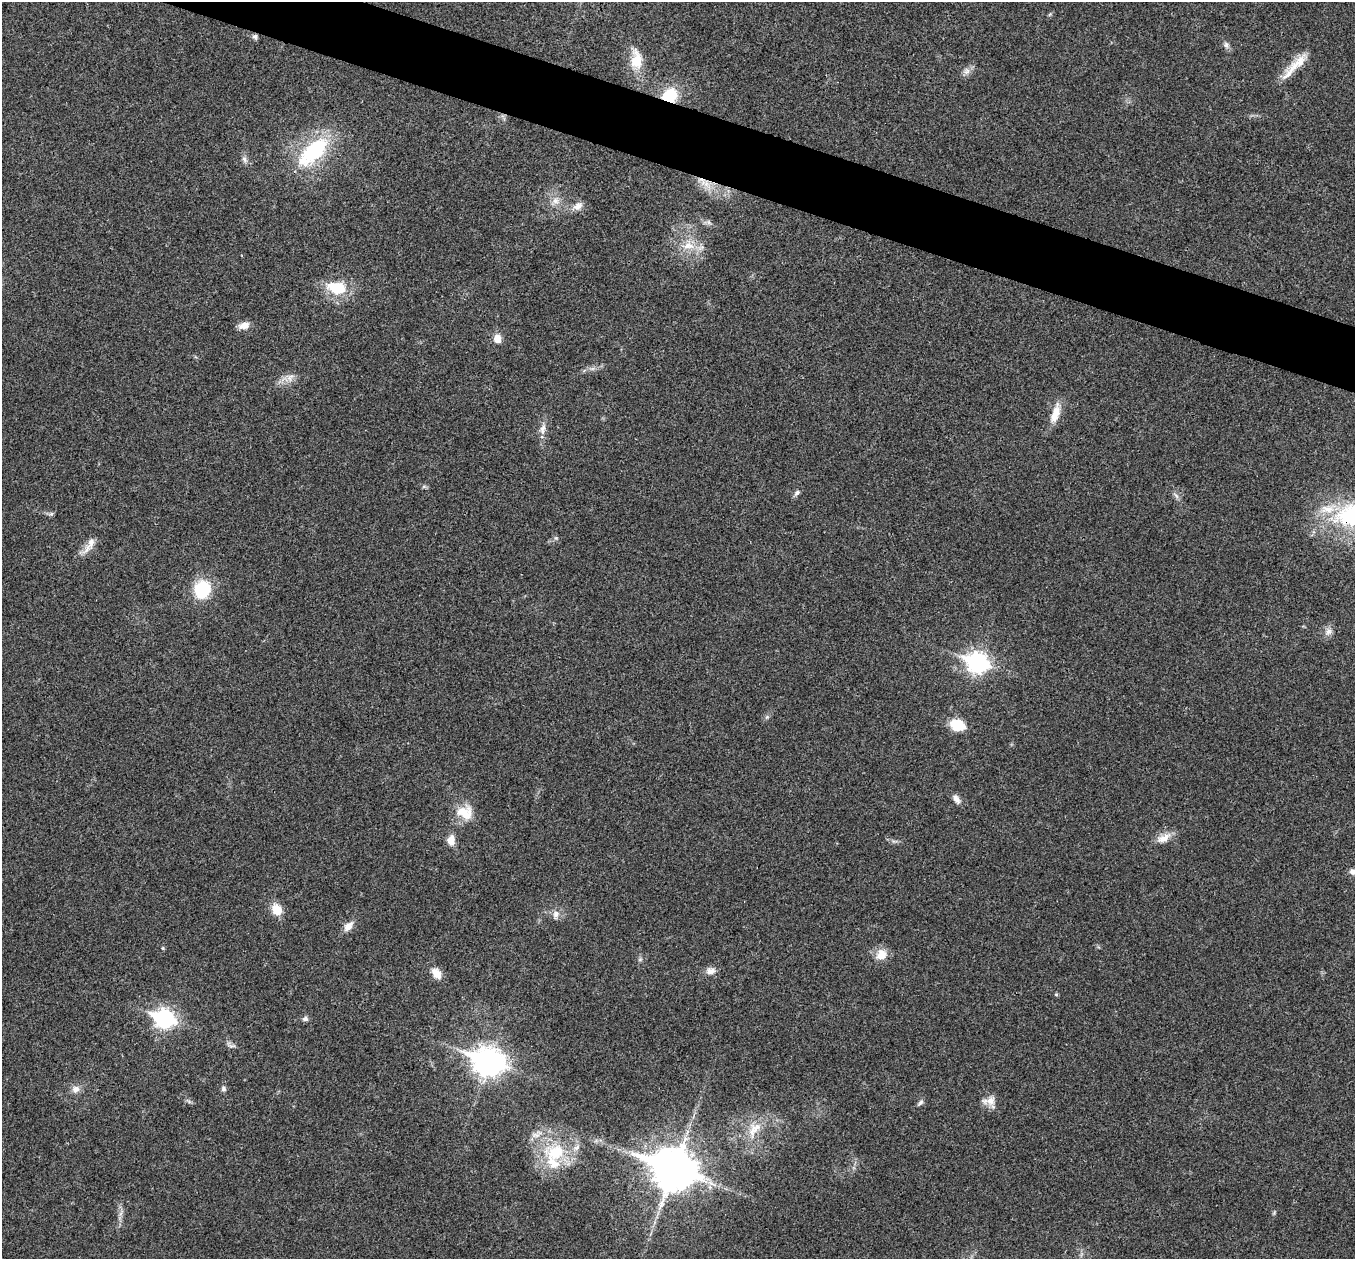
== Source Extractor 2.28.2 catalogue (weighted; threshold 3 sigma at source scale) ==
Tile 11 of 4 x 4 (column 3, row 3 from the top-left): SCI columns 2707-4059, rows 1394-2650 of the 5417 x 5431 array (HDU 1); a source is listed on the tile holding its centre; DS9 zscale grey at full resolution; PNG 1357 x 1261 px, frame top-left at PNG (2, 2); no overlay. Shown black and unused: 4% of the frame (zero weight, under 3 of 4 exposures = <1% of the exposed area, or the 3 px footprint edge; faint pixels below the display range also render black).
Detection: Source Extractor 2.28.2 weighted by HDU 2 'WHT'; one run over the whole footprint, this tile lists its part. Background 0.0212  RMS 0.0041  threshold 0.0183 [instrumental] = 3 sigma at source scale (4.5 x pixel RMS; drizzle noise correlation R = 1.50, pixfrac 1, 0.05/0.05 arcsec/px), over >= 5 px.
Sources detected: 53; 3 inside a brighter listed object's ellipse — not listed separately; the other 50 listed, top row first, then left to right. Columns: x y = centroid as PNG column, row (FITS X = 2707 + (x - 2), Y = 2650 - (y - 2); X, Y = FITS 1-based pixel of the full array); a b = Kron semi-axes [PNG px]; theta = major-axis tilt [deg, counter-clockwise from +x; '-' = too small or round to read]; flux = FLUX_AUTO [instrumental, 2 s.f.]
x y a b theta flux
255 36 6 6 - 1
1226 45 9 6 -71 1.3
637 60 27 16 89 8.9
1295 66 47 9 47 8
967 71 9 8 - 1.9
670 96 15 13 27 14
313 151 45 21 43 31
244 159 9 6 -71 1.3
706 184 12 8 -71 3.8
555 201 9 9 - 2.5
578 206 13 8 30 2.7
688 246 17 11 0 5.9
337 288 26 16 -12 13
244 325 14 8 15 3.1
497 338 10 8 -84 3.8
290 377 12 8 61 2.5
1055 414 26 10 72 5.9
543 429 14 7 75 2.4
797 493 9 5 45 1.1
51 514 6 4 42 0.69
1352 516 50 34 8 47
91 543 17 9 75 3.2
202 589 19 17 69 17
1328 631 9 8 - 1.9
977 663 9 8 - 200
957 725 16 11 -16 9.6
956 799 13 7 -53 2
465 813 22 17 -19 8.1
1163 838 20 9 26 4.3
451 840 12 9 -88 3.7
1352 872 8 7 - 1.6
277 909 14 11 -56 5.8
556 914 9 7 74 2.3
348 926 13 9 43 3
881 955 13 11 51 5.5
640 959 6 4 19 0.59
710 971 13 8 6 2.5
436 973 15 9 -51 4.1
1056 994 5 4 - 0.53
164 1019 9 7 -19 150
305 1019 7 6 - 1.2
232 1046 11 2 0 0.74
488 1062 12 9 -19 480
76 1089 11 10 - 2.4
224 1089 7 6 - 0.91
989 1101 19 10 4 3.5
920 1103 10 4 44 0.96
756 1127 20 9 15 5.5
555 1152 24 19 33 18
673 1169 17 14 -21 1100
Overlapping masked pixels (flux is a lower limit): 3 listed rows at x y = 670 96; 706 184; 1352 516
Isophote crosses this tile's border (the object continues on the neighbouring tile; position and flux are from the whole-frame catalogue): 2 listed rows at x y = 1352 516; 1352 872